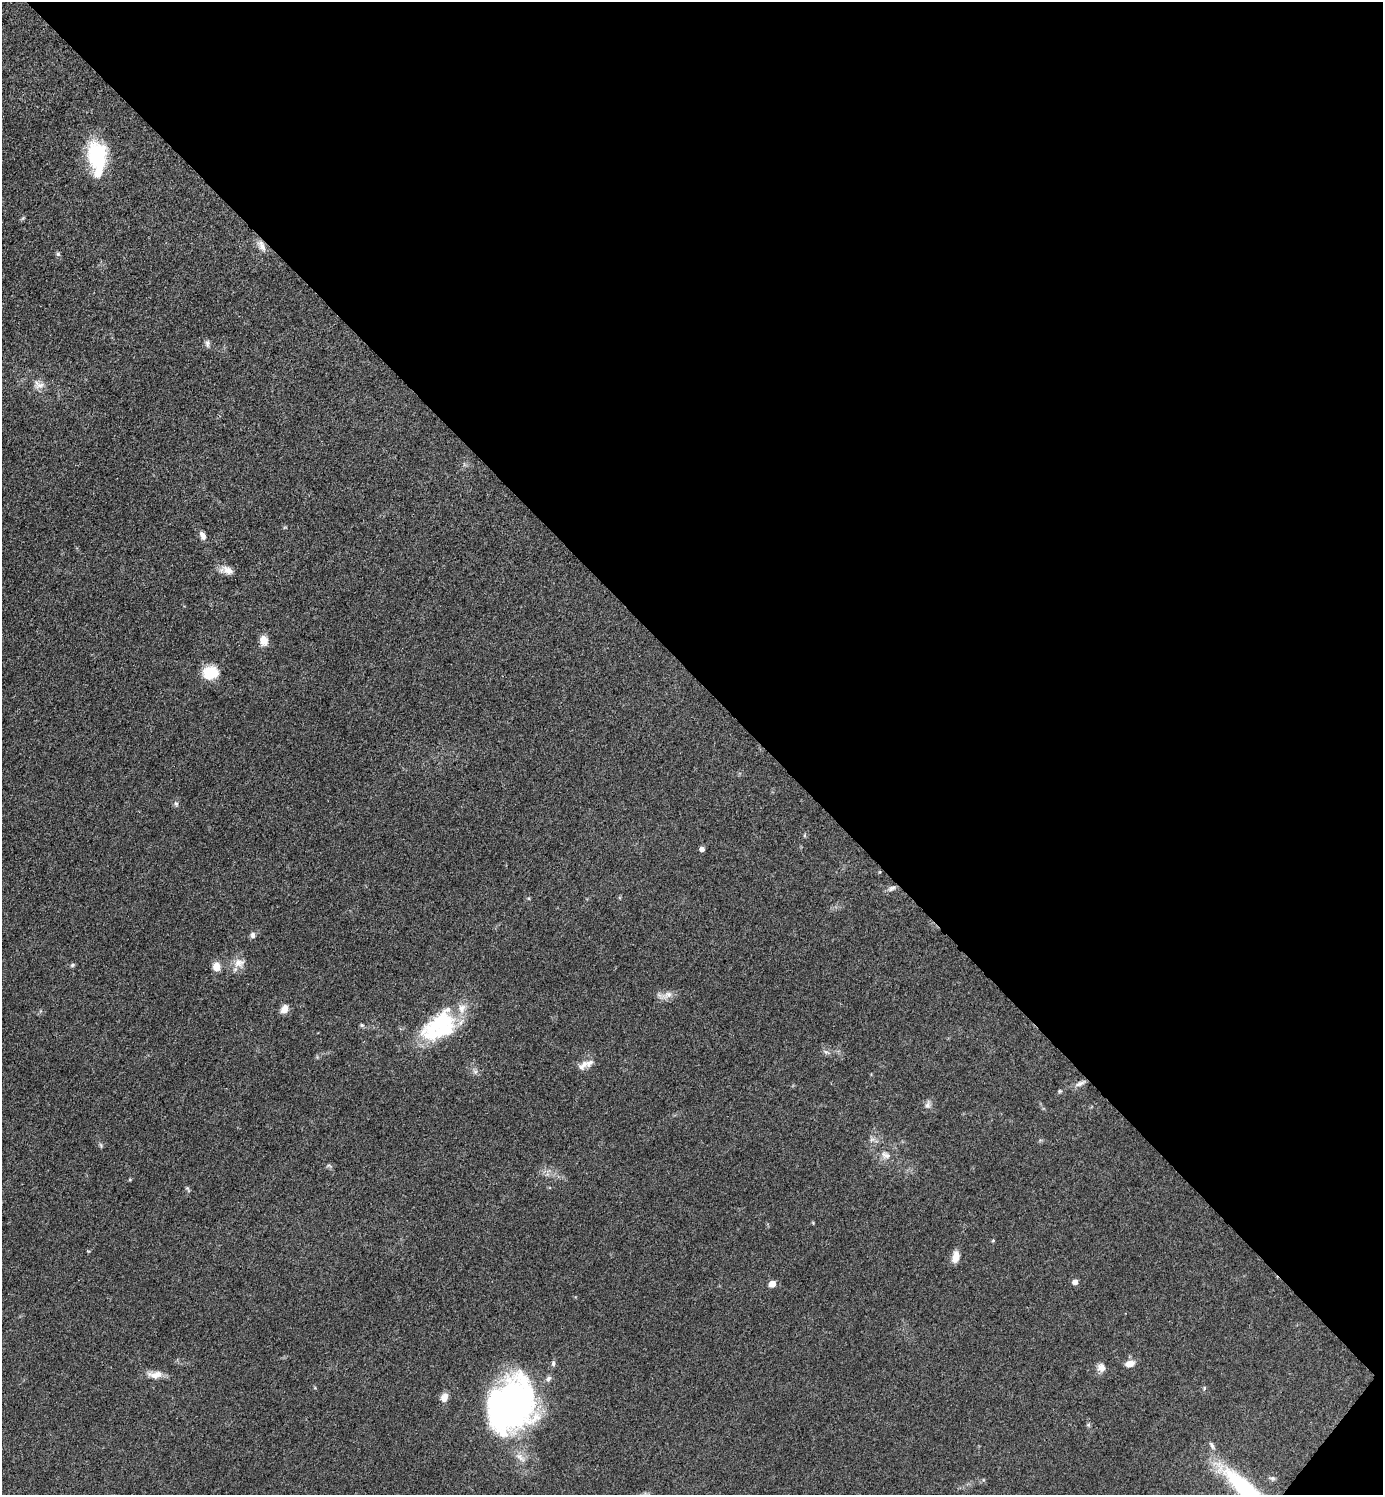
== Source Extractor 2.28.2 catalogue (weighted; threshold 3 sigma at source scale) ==
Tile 8 of 4 x 4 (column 4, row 2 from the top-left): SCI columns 4300-5680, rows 2988-4480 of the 5977 x 5976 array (HDU 1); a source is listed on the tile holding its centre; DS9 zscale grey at full resolution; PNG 1385 x 1497 px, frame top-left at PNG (2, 2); no overlay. Shown black and unused: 46% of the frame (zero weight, under 3 of 4 exposures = <1% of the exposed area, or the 3 px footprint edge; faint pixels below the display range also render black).
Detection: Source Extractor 2.28.2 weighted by HDU 2 'WHT'; one run over the whole footprint, this tile lists its part. Background 0.0526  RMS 0.0049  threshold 0.022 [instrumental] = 3 sigma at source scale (4.5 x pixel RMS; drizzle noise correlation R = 1.50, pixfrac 1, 0.05/0.05 arcsec/px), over >= 5 px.
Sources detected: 55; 4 inside a brighter object's white glare — not listed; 4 inside a brighter listed object's ellipse — not listed separately; the other 47 listed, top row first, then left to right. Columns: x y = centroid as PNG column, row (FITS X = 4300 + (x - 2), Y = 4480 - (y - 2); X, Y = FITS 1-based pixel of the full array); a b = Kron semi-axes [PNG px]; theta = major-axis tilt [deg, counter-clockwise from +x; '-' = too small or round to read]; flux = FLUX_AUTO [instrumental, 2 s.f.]
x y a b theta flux
95 158 28 21 -72 23
23 218 7 4 71 0.67
262 246 17 8 -63 3.4
58 254 6 5 - 0.85
207 343 11 6 84 1.5
38 385 15 10 -22 3.9
202 535 11 6 -63 2.3
228 570 18 10 -20 4.2
264 640 11 9 -86 5.1
210 673 16 13 13 13
176 804 8 5 -62 1.1
702 849 5 5 - 2.2
892 888 13 6 24 2.1
529 898 5 3 - 0.49
253 935 8 6 88 1.7
239 963 15 13 6 5.4
72 965 7 5 18 0.88
216 967 9 7 -84 5.3
667 995 20 8 20 3.8
284 1009 10 8 56 3.9
442 1021 56 27 31 35
362 1025 6 4 -20 0.76
826 1052 10 5 -23 1.4
583 1065 18 9 41 4.1
475 1072 7 6 - 1.3
1080 1083 16 6 24 2.6
1060 1091 5 5 - 0.61
928 1105 12 8 74 2.2
101 1145 9 3 -77 0.75
886 1155 15 10 -21 3.9
329 1166 10 4 -5 0.9
188 1189 10 4 -58 0.79
993 1240 5 4 - 0.54
956 1256 14 8 78 4.3
1075 1282 5 5 - 3.2
772 1284 5 5 - 5.9
553 1363 8 5 81 1.2
1130 1363 9 6 18 5.1
1101 1367 11 10 - 3.3
155 1374 22 10 -1 4.9
1204 1388 5 4 - 0.66
444 1397 11 8 69 3.5
511 1405 51 40 59 200
1088 1425 7 4 1 0.68
1212 1445 12 5 -63 1.7
1272 1478 8 6 -22 1.2
1246 1489 67 16 -42 59
Overlapping masked pixels (flux is a lower limit): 1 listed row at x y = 262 246
Isophote crosses this tile's border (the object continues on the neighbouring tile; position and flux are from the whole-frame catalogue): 1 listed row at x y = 1246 1489